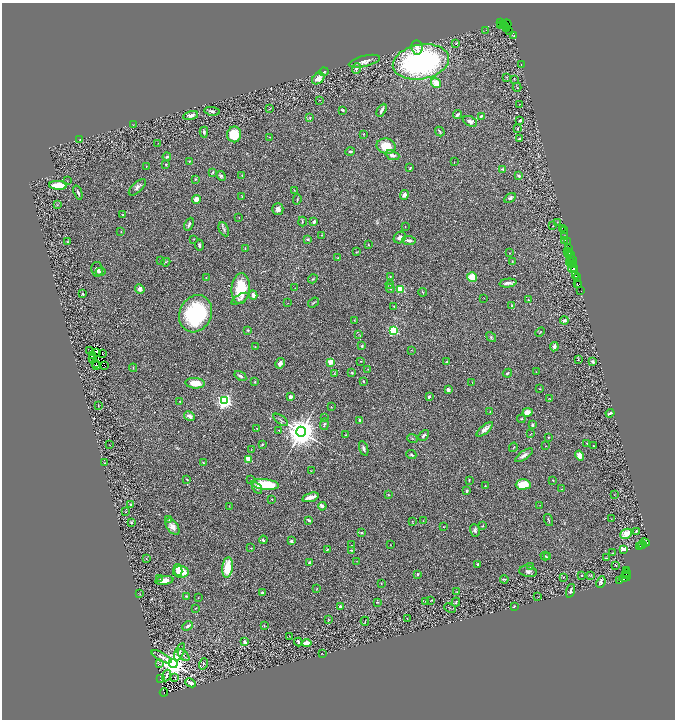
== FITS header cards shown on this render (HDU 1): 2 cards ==
NAXIS1  =                 1345
NAXIS2  =                 1435

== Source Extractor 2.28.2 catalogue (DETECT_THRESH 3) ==
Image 1345 x 1435 px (HDU 1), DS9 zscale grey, zoomed out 1/2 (1 PNG px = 2 x 2 image px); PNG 677 x 722 px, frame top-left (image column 1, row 1434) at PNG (2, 3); each listed source drawn as its Kron ellipse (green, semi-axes under 4 px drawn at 4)
Background 0.693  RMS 0.036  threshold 0.109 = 3 sigma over >= 5 px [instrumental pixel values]
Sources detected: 419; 89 cannot appear on this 1/2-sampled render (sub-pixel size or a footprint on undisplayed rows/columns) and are neither listed nor drawn; the other 330 listed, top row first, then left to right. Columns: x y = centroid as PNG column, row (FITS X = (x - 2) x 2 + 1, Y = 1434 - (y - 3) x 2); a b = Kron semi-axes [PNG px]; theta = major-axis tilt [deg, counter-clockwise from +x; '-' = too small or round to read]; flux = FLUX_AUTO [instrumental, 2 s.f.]
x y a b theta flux
500 23 3 1 - 31
507 24 4 3 - 140
502 25 5 1 - 110
504 26 3 1 - 76
506 26 3 2 - 600
507 28 3 2 - 150
486 30 2 2 - 2.1
510 31 4 1 - 32
514 35 2 1 - 43
456 44 3 2 - 4.5
417 47 7 5 -82 32
364 61 16 5 14 40
421 62 28 17 10 1700
521 64 2 1 - 1.7
356 69 5 4 - 14
324 72 5 3 - 8.3
507 77 3 2 - 3.8
318 78 7 5 40 47
514 79 2 2 - 3.1
436 83 5 4 - 71
517 87 4 2 - 6.5
319 100 2 1 - 1.9
520 104 2 1 - 1.7
270 109 2 1 - 2.1
343 110 4 3 - 8.9
381 110 7 3 61 17
212 111 7 4 -10 17
191 115 7 4 12 21
457 115 4 2 - 22
481 116 3 2 - 21
310 118 4 3 - 6.5
470 121 7 5 -23 32
520 121 3 2 - 14
133 125 2 2 - 1.7
517 129 3 2 - 7.3
440 131 5 2 - 9.9
204 132 5 3 - 12
234 134 8 7 - 170
363 134 2 2 - 4.2
270 137 2 1 - 1.7
520 139 3 2 - 8.7
80 140 3 2 - 5.5
158 143 2 1 - 5.1
386 146 9 7 -12 110
350 151 4 3 - 10
392 155 7 4 -21 23
167 157 4 3 - 10
189 161 3 3 - 5.7
454 162 2 1 - 2.2
166 165 2 2 - 4.2
146 167 2 1 - 1.9
410 168 4 2 - 7
503 169 4 3 - 14
213 172 3 3 - 6.2
242 175 3 2 - 3.7
221 176 5 4 - 12
519 176 4 3 - 15
196 179 4 3 - 6.1
67 181 3 2 - 2.3
58 185 9 3 -3 220
137 187 11 5 43 24
294 190 3 2 - 3.6
78 192 7 2 -69 16
404 195 5 4 - 22
242 196 3 1 - 2.6
510 198 6 4 33 15
196 199 4 4 - 47
297 199 5 2 - 5.7
57 205 3 2 - 2.2
278 209 6 5 - 25
122 215 2 1 - 3.3
239 218 2 2 - 2.6
302 221 5 3 - 6.9
314 222 4 2 - 22
557 222 2 1 - 2.5
189 224 7 3 66 17
553 226 2 2 - 7.9
405 227 2 1 - 1.9
563 228 3 1 - 92
224 229 7 4 -64 15
564 230 2 1 - 26
121 231 3 2 - 3.2
322 235 3 2 - 3.4
564 236 2 1 - 21
400 238 6 5 - 31
194 239 2 2 - 2.8
308 239 3 3 - 9.8
409 240 7 4 -7 22
565 240 2 1 - 36
68 242 2 2 - 6.1
567 242 3 2 - 62
199 245 5 3 - 13
368 245 3 2 - 4.6
245 249 3 2 - 3.7
569 249 3 2 - 54
568 251 2 2 - 150
356 252 3 2 - 4.3
509 253 2 2 - 4
569 253 3 2 - 95
569 255 2 1 - 83
571 255 2 1 - 51
338 258 4 2 - 5.9
160 260 3 2 - 3.6
573 260 3 1 - 250
512 261 3 2 - 4.8
166 262 5 2 - 5.3
570 262 4 1 - 160
572 262 2 1 - 120
572 264 2 1 - 140
574 264 2 1 - 100
573 267 5 2 - 220
575 268 4 1 - 200
97 269 7 5 -82 28
101 272 5 3 - 12
390 276 3 2 - 5.2
576 276 3 1 - 48
472 277 5 4 - 85
577 277 2 1 - 35
206 278 4 2 - 4.2
313 279 5 3 - 7.1
508 283 8 2 7 26
577 283 2 1 - 100
390 284 4 3 - 8
579 284 3 2 - 140
241 288 15 9 85 240
295 288 2 2 - 1.9
390 288 4 3 - 12
140 289 5 4 - 22
400 289 3 3 - 400
581 290 3 1 - 48
423 292 4 2 - 3.9
83 294 4 2 - 7.9
253 295 4 3 - 42
484 298 2 1 - 1.8
240 299 9 4 29 20
528 300 2 2 - 6.7
288 303 2 2 - 2.4
314 303 6 2 36 6.9
394 306 3 2 - 3.9
512 306 2 2 - 26
196 314 19 16 64 650
354 320 3 2 - 3.5
564 321 4 3 - 13
248 330 3 2 - 6.2
393 330 3 3 - 780
540 332 5 2 - 4.5
359 334 3 2 - 4
491 337 5 3 - 8.5
362 346 3 3 - 8.9
255 347 3 2 - 3.8
554 347 4 3 - 24
412 350 2 1 - 2
90 351 2 1 - 5.5
97 352 3 1 - 1.3
102 354 2 1 - 5.1
93 355 2 1 - 5
93 358 2 1 - 0.11
578 360 3 2 - 3.6
360 361 3 2 - 3
330 362 2 2 - 210
446 362 3 2 - 4.7
593 362 3 2 - 14
280 363 5 3 - 30
96 364 3 1 - 4.8
97 366 2 1 - 3.4
104 366 2 1 - 1.1
133 368 4 2 - 4.8
368 369 2 2 - 2.8
352 372 3 3 - 5.4
536 372 2 2 - 2.2
334 373 4 3 - 6
507 373 5 3 - 8.3
240 376 6 3 -34 16
364 381 2 2 - 17
255 382 4 3 - 6.1
472 382 4 1 - 3.2
195 383 10 5 -5 100
448 389 3 3 - 20
540 389 3 2 - 3.5
290 397 4 3 - 19
429 397 4 3 - 16
549 398 3 2 - 2.2
180 401 2 2 - 7.3
224 401 3 3 - 2400
98 405 2 1 - 5.5
331 407 2 2 - 5.8
490 412 2 1 - 2.2
527 412 5 4 - 57
610 413 4 2 - 23
189 416 6 4 -29 33
324 417 2 2 - 3
521 419 4 3 - 6.2
281 420 8 2 -36 8.8
360 421 2 2 - 36
324 424 6 3 85 8.9
532 425 3 2 - 18
257 428 2 1 - 1.9
485 429 10 4 41 31
279 430 3 2 - 4.2
301 432 5 5 - 14000
530 434 3 2 - 3.2
345 435 2 2 - 2.9
424 435 6 3 47 17
548 437 3 2 - 5.7
412 439 5 2 - 6.2
587 443 3 2 - 4.4
110 445 2 1 - 2.2
262 445 4 3 - 6.2
546 446 2 2 - 4.1
593 446 2 2 - 12
513 447 5 2 - 4
364 448 8 3 -71 17
251 450 2 2 - 3.5
411 455 5 3 - 7.3
524 455 10 4 34 28
580 455 5 4 - 61
248 459 3 2 - 290
203 462 3 2 - 5.6
105 463 3 2 - 3.7
311 471 3 2 - 2.4
187 479 2 2 - 5
251 480 2 2 - 4.2
469 480 2 2 - 4.6
553 480 3 2 - 4.8
265 484 14 5 -7 250
523 484 7 5 1 150
485 486 2 2 - 2.9
257 488 6 4 -59 16
562 489 2 2 - 2.8
467 491 3 2 - 30
389 495 3 3 - 5.2
614 495 2 2 - 2.6
310 497 8 3 16 52
272 499 3 2 - 3.2
130 504 2 2 - 7.9
540 505 2 1 - 2.2
229 506 3 2 - 2.3
322 506 4 3 - 38
126 512 2 2 - 2.7
611 519 2 1 - 1.8
169 520 3 3 - 4.6
309 520 4 2 - 13
549 520 6 2 -75 5.7
423 521 2 2 - 2
131 522 2 2 - 37
412 522 2 1 - 3.5
483 526 2 2 - 6.2
172 527 9 5 -55 43
443 527 2 1 - 1.8
475 530 6 5 - 18
636 531 2 2 - 5.2
361 533 3 2 - 7.7
626 534 6 5 - 65
263 540 4 3 - 12
291 541 3 3 - 17
645 543 5 2 - 690
642 544 3 1 - 61
351 545 2 2 - 3.2
390 545 2 2 - 2
640 546 2 1 - 25
642 546 3 2 - 55
251 548 3 2 - 2.6
327 550 2 2 - 7.8
352 550 3 3 - 5.8
624 550 3 2 - 230
613 553 2 1 - 1.9
545 556 4 3 - 6.6
547 557 3 2 - 3.5
607 558 4 3 - 5.7
146 559 3 2 - 3.3
357 561 2 1 - 1.5
309 562 4 3 - 9.7
478 564 2 2 - 34
616 565 2 1 - 5.4
530 566 2 1 - 1.5
227 567 10 5 83 180
178 570 6 4 -77 59
626 570 2 1 - 51
528 571 9 5 -9 22
181 572 8 6 -2 170
626 572 2 1 - 20
418 574 2 2 - 17
625 575 2 1 - 180
582 576 2 2 - 3.3
591 576 3 2 - 2.8
563 577 3 2 - 2.8
625 577 6 4 19 900
160 579 2 1 - 3
504 579 4 2 - 4.9
164 581 9 4 7 65
620 581 4 2 - 54
601 582 6 3 66 16
381 583 3 2 - 4.7
317 589 3 2 - 3.1
570 591 7 3 72 14
457 592 2 1 - 2.3
262 593 2 2 - 24
140 594 3 2 - 3.9
186 596 3 2 - 5.2
537 597 2 2 - 2.1
198 598 2 1 - 1.7
431 601 2 1 - 2.6
377 602 4 2 - 6.3
425 602 2 2 - 2.6
456 602 4 2 - 8.1
340 606 3 3 - 16
514 606 2 2 - 6.2
196 608 4 1 - 2.8
450 608 6 2 -25 4.1
407 618 2 1 - 3.9
329 619 3 2 - 4.2
365 621 4 1 - 4
188 626 6 3 43 19
264 626 4 3 - 4.7
289 636 2 1 - 2
245 642 4 3 - 18
298 642 4 2 - 12
306 643 5 3 - 48
179 652 9 3 65 19
322 653 2 1 - 2.7
183 655 7 2 -48 8.6
161 657 11 3 -28 19
173 663 4 4 - 9500
159 664 3 2 - 3.3
203 664 6 2 76 6.8
166 675 6 2 70 12
175 677 2 1 - 71
160 679 2 1 - 3.1
191 683 5 3 - 18
164 692 4 2 - 320
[89 sub-pixel or undisplayed-footprint detections neither listed nor drawn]